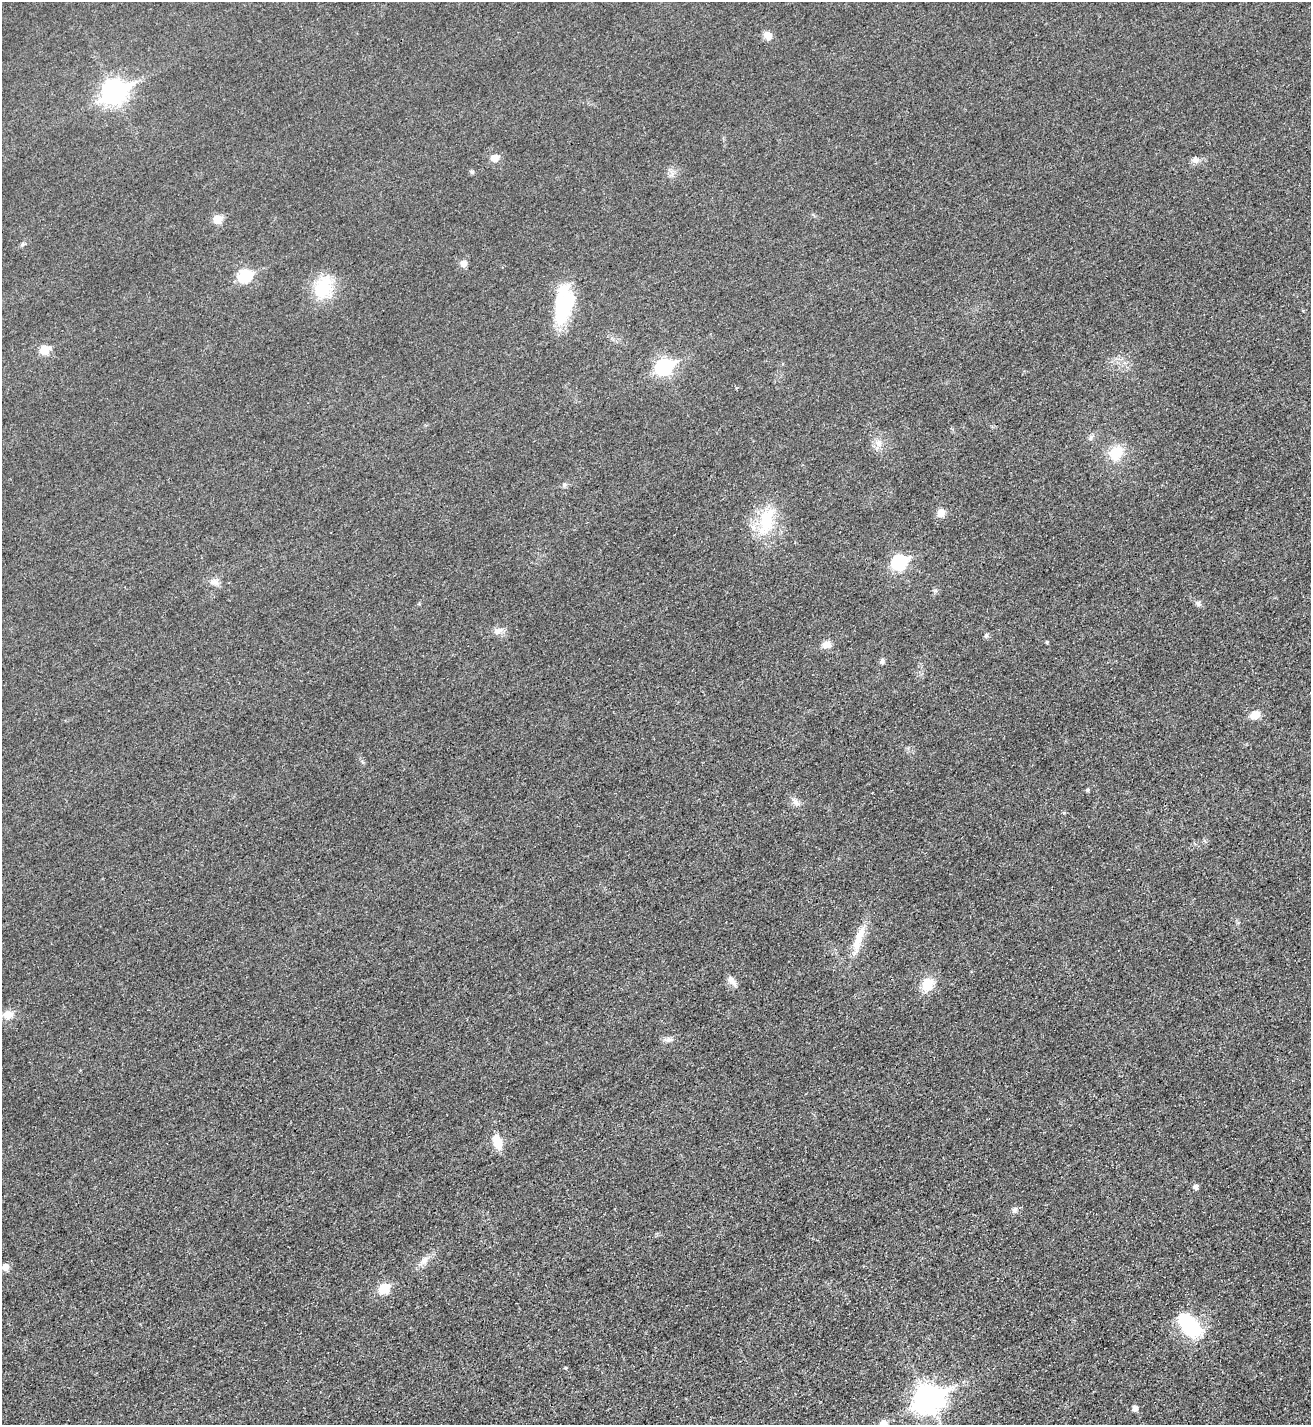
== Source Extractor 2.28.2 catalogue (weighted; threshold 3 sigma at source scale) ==
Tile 6 of 4 x 4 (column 2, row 2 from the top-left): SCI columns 1474-2782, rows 2863-4285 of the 5701 x 5713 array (HDU 1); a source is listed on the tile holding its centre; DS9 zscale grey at full resolution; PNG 1313 x 1427 px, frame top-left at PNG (2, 2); no overlay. Shown black and unused: <1% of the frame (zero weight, under 3 of 4 exposures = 1% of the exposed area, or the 3 px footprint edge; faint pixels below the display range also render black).
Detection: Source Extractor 2.28.2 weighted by HDU 2 'WHT'; one run over the whole footprint, this tile lists its part. Background 0.0167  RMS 0.0057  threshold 0.0258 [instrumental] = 3 sigma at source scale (4.5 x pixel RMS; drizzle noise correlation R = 1.50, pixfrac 1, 0.05/0.05 arcsec/px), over >= 5 px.
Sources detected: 46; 1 inside a brighter object's white glare — not listed; the other 45 listed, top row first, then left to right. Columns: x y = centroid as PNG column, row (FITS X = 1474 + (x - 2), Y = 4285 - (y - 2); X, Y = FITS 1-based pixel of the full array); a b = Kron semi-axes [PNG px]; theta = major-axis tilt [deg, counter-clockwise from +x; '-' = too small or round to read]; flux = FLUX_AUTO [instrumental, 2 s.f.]
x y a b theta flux
768 36 11 8 -45 4.1
114 92 10 8 27 360
495 158 6 5 - 9.7
1195 160 11 8 14 2.7
472 172 5 5 - 1
217 219 6 5 - 15
22 244 6 4 89 0.9
464 263 9 8 - 2.9
245 276 7 6 - 52
323 287 31 22 65 22
563 308 44 21 75 36
44 349 6 5 - 16
664 367 8 7 - 130
1091 437 8 5 72 1.4
879 443 11 9 -90 4.1
1116 453 18 15 48 13
941 513 9 8 - 4.1
766 521 40 18 78 25
899 562 8 7 - 85
215 582 12 9 -9 3.3
1198 603 8 6 -74 1.4
498 631 16 7 18 3.5
986 635 6 4 63 1.4
1047 642 4 3 - 0.72
826 644 11 8 1 3.9
882 661 6 5 - 1.7
1255 715 14 10 30 4.5
1087 790 5 4 - 1
795 801 13 6 -45 2.9
859 936 35 11 71 12
732 981 17 7 -51 3.1
928 984 14 11 66 11
8 1015 11 10 - 5.5
668 1040 12 7 3 2.5
497 1142 17 10 -74 9
1196 1186 5 5 - 2.4
1015 1210 7 6 - 1.8
425 1260 11 8 65 3.3
5 1267 6 5 - 5.8
384 1288 6 6 - 25
1189 1325 26 13 -49 43
565 1368 4 4 - 0.6
928 1398 12 9 27 580
1135 1408 5 4 - 3.4
883 1423 6 6 - 7
Isophote crosses this tile's border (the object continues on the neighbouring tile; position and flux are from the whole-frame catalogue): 1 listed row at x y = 883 1423
Unlisted compact peaks at least as high as the median listed source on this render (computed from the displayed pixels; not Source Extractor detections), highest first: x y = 1064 813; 935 590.